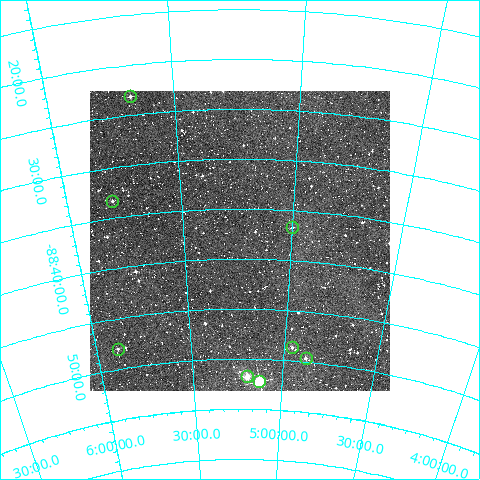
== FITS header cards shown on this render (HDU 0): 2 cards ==
NAXIS1  =                  300
NAXIS2  =                  300

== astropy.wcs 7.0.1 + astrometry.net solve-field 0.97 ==
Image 300 x 300 px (HDU 0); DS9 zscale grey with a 90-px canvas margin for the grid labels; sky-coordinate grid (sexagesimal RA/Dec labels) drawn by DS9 from the SOLVED WCS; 8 Tycho-2 reference stars matched to detected sources circled (green)
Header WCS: RA---TAN/DEC--TAN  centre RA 05:14:19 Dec -88:38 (78.58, -88.64 deg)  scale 6 arcsec/px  FOV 30.0' x 30.0'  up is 0 deg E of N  parity normal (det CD < 0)
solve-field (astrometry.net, Tycho-2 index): VERIFIED the header's WCS against the Tycho-2 star catalogue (verified at 2 index scales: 7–8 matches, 0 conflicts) and refined it, rather than solving blind
Solved WCS: RA---TAN-SIP/DEC--TAN-SIP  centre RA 05:14:22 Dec -88:38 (78.59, -88.64 deg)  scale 6 arcsec/px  FOV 30.0' x 30.0'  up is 0 deg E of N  parity normal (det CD < 0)
The solver's refit moves the header's centre by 1.6 arcsec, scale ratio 0.9994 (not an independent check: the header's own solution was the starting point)
Tycho-2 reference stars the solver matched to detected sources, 8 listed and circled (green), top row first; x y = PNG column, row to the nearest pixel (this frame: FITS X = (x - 90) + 1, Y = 300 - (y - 91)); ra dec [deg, ICRS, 3 dp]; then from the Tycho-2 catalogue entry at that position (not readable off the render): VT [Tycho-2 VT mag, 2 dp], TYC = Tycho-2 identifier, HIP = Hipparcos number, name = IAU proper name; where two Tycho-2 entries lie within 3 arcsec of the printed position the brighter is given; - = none
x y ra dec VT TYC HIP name
130 96 85.074 -88.386 11.60 9504-390-1 - -
112 201 87.022 -88.555 11.92 9504-64-1 - -
292 227 74.975 -88.611 11.59 9504-111-1 - -
292 347 74.384 -88.811 11.93 9504-373-1 - -
118 349 88.328 -88.800 12.30 9504-386-1 - -
306 358 73.205 -88.827 11.52 9504-369-1 - -
247 376 77.955 -88.863 9.89 9504-320-1 - -
259 381 76.904 -88.870 8.80 9504-139-1 23845 -